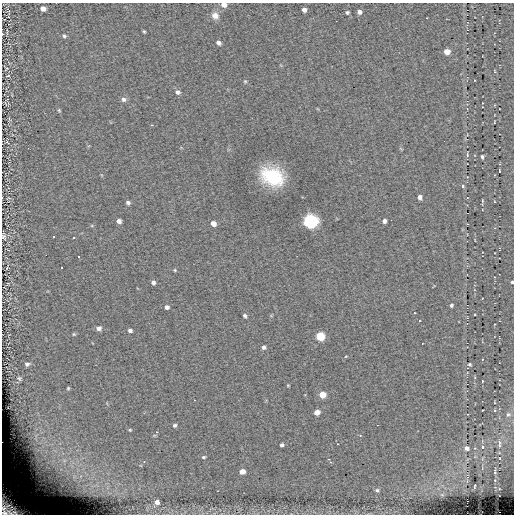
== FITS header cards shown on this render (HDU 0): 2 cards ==
NAXIS1  =                  512
NAXIS2  =                  512

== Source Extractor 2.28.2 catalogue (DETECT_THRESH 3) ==
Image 512 x 512 px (HDU 0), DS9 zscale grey, 1 PNG px = 1 image px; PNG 516 x 516 px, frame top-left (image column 1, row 512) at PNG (2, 3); no overlay
Background -0.0305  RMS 5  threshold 14.9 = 3 sigma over >= 5 px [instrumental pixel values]
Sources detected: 84; all 84 listed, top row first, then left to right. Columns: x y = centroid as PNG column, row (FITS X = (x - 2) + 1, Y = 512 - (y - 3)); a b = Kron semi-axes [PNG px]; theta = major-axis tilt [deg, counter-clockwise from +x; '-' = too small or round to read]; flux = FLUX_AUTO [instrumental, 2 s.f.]
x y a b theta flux
224 5 5 4 - 3000
43 8 5 4 - 1800
304 10 4 4 - 1300
347 12 4 3 - 550
359 12 4 4 - 1300
215 16 9 8 - 2300
144 31 3 3 - 380
7 32 7 2 90 250
64 36 5 4 - 550
219 43 5 4 - 1300
447 52 5 5 - 4400
6 69 7 3 43 290
494 71 5 3 - 310
8 76 4 2 - 240
245 81 4 4 - 370
177 92 6 5 - 1100
123 99 7 6 - 1100
59 110 5 4 - 430
494 122 3 2 - 200
151 125 3 3 - 320
7 142 6 3 -46 390
467 155 6 3 -84 400
482 157 5 4 - 640
499 171 4 2 - 200
272 176 19 14 -22 25000
462 186 5 4 - 690
420 197 5 4 - 1400
482 201 5 2 - 340
128 202 5 4 - 880
119 221 5 4 - 1300
310 221 7 6 - 93000
384 221 4 4 - 1200
213 223 5 5 - 2000
4 236 9 6 -71 910
53 237 3 3 - 13000
73 238 3 3 - 13000
46 255 2 2 - 13000
78 257 3 3 - 13000
61 267 3 3 - 13000
175 270 4 4 - 370
153 282 5 4 - 970
512 282 3 3 - 520
451 305 5 4 - 610
167 307 5 5 - 970
245 316 5 3 - 670
420 321 3 2 - 380
99 328 6 5 - 1200
130 330 5 4 - 960
74 334 5 4 - 420
320 336 6 5 - 15000
264 347 5 5 - 920
346 356 4 3 - 250
27 364 5 4 - 830
470 364 5 4 - 460
19 378 5 4 - 470
482 381 3 2 - 240
288 385 3 3 - 280
68 388 4 3 - 380
322 395 5 5 - 5100
317 412 5 4 - 3400
508 414 6 5 - 630
174 425 5 4 - 710
130 430 4 4 - 310
157 432 4 3 - 350
360 435 4 3 - 330
36 439 9 4 89 1300
282 445 4 3 - 850
499 445 6 4 89 460
482 447 4 3 - 310
467 448 5 4 - 1200
38 450 7 7 - 1700
203 457 5 4 - 490
328 459 3 3 - 390
64 461 13 12 - 5800
52 462 19 11 -79 8000
330 462 3 3 - 410
242 472 5 4 - 3100
495 472 5 2 - 310
81 476 7 4 71 830
74 477 9 7 90 2000
475 486 3 2 - 240
377 490 6 5 - 680
157 502 4 4 - 1900
10 507 25 16 -35 17000
At the frame edge (FLAGS 8, measured only in part): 4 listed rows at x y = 224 5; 4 236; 512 282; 10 507